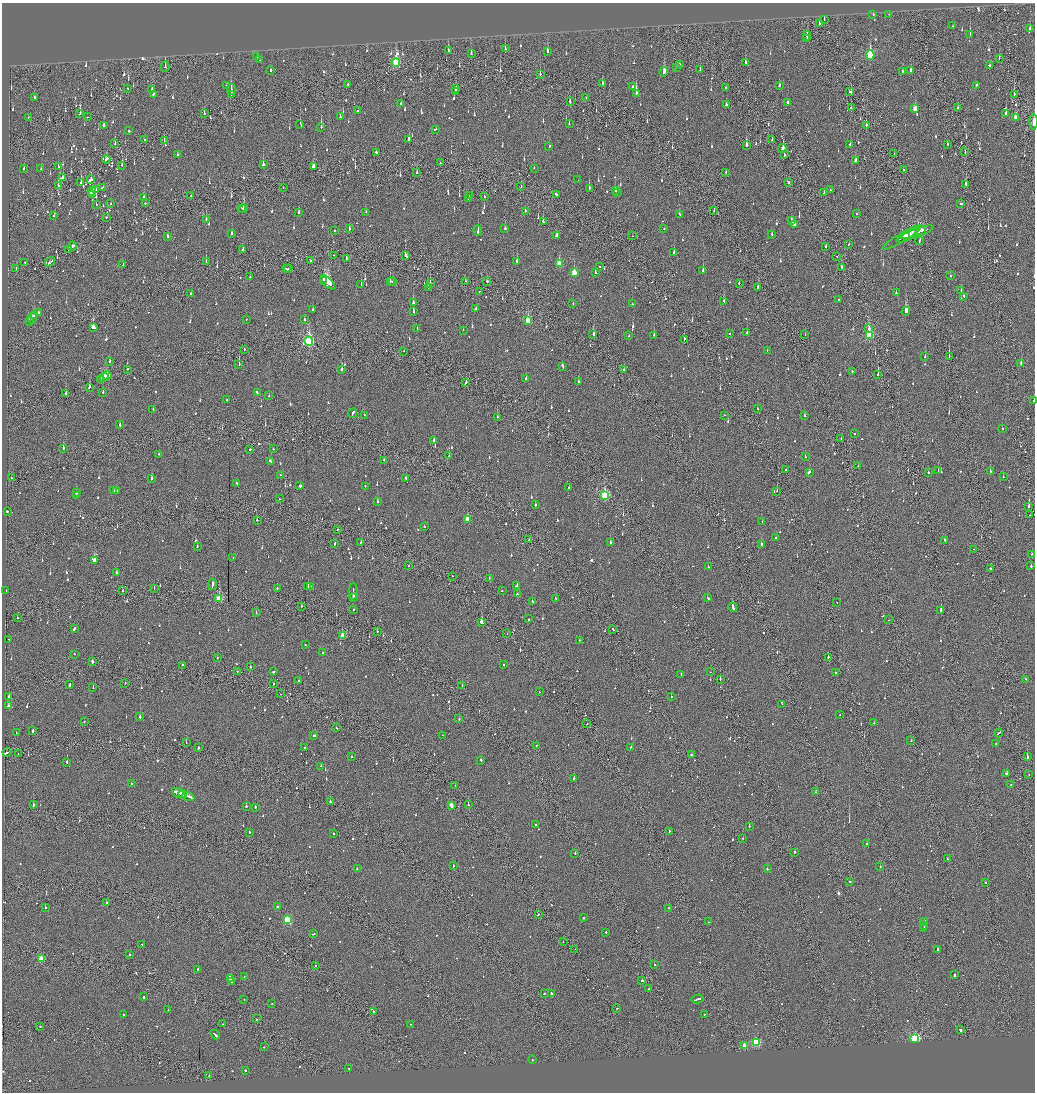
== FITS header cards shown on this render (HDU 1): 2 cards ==
NAXIS1  =                 2065
NAXIS2  =                 2180

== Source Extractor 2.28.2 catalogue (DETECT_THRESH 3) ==
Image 2065 x 2180 px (HDU 1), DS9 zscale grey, zoomed out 1/2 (1 PNG px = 2 x 2 image px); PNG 1037 x 1094 px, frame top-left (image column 1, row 2179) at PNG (2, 3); each listed source drawn as its Kron ellipse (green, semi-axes under 4 px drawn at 4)
Background -0.128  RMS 0.073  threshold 0.219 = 3 sigma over >= 5 px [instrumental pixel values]
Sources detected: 1324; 62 cannot appear on this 1/2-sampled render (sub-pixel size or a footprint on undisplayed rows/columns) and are neither listed nor drawn; of the other 1262, the 500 brightest by FLUX_AUTO listed and drawn (762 fainter detections omitted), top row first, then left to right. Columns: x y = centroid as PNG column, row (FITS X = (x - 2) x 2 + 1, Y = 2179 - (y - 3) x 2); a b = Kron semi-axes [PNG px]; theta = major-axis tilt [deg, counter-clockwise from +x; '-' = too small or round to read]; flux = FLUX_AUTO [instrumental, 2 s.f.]
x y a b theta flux
873 14 2 2 - 52
889 14 2 2 - 56
824 19 3 1 - 46
819 24 4 2 - 83
953 26 2 2 - 95
1030 29 3 2 - 45
970 35 2 2 - 210
807 36 5 2 - 160
807 39 3 2 - 140
505 49 2 2 - 87
448 51 3 2 - 88
547 51 4 2 - 120
471 54 3 2 - 82
870 55 5 3 - 770
257 57 2 2 - 64
999 58 2 2 - 68
259 60 2 1 - 59
396 62 4 3 - 1100
745 62 3 2 - 530
679 64 2 2 - 75
990 66 3 2 - 120
165 67 5 2 - 190
676 67 2 2 - 71
271 70 2 2 - 350
700 70 3 2 - 54
911 70 3 2 - 370
903 71 3 2 - 54
664 72 5 2 - 280
540 74 3 1 - 92
602 83 3 2 - 110
226 85 2 2 - 110
348 85 2 1 - 50
779 85 3 2 - 80
976 86 4 2 - 130
632 87 2 2 - 49
127 88 2 1 - 150
456 88 4 2 - 140
725 88 2 1 - 240
152 89 3 2 - 62
231 89 5 2 - 72
849 91 2 2 - 48
456 92 3 2 - 110
636 93 3 2 - 410
153 94 2 2 - 67
231 94 3 2 - 81
1014 94 3 1 - 120
34 97 2 2 - 85
586 98 2 1 - 84
570 102 3 2 - 120
788 102 2 2 - 120
401 104 2 2 - 120
726 105 3 2 - 140
851 108 2 2 - 55
958 108 3 2 - 110
915 109 3 2 - 140
357 110 3 2 - 45
204 113 4 1 - 70
80 114 3 1 - 57
1006 114 3 2 - 99
340 116 3 2 - 100
28 117 2 2 - 82
87 117 2 1 - 66
1016 117 4 3 - 150
1034 122 8 2 -89 55
300 124 2 2 - 68
569 124 3 2 - 61
866 125 4 2 - 91
104 126 3 2 - 220
321 127 2 2 - 110
435 129 2 2 - 99
129 131 2 2 - 69
772 139 3 1 - 45
145 140 2 2 - 90
164 140 3 1 - 53
409 140 4 2 - 80
115 144 3 2 - 66
947 144 2 2 - 51
746 145 3 2 - 720
850 145 3 2 - 48
549 147 2 2 - 72
782 149 4 2 - 170
376 152 2 2 - 370
965 152 2 1 - 130
178 154 2 2 - 77
894 154 2 2 - 65
784 155 3 2 - 200
106 159 4 2 - 120
856 161 3 2 - 250
440 163 2 1 - 56
263 164 3 2 - 140
122 165 3 2 - 52
313 166 3 2 - 68
58 167 2 2 - 79
24 168 3 2 - 46
534 168 2 2 - 70
41 169 2 2 - 55
903 170 2 2 - 220
417 172 3 2 - 90
726 172 2 2 - 88
62 178 3 2 - 110
91 179 2 2 - 250
578 180 2 1 - 220
789 182 3 2 - 75
81 183 3 2 - 110
966 184 3 2 - 230
58 186 3 2 - 150
521 186 2 1 - 50
102 187 4 2 - 51
283 188 2 1 - 49
589 188 3 2 - 150
96 189 3 2 - 72
830 189 2 2 - 100
92 191 4 2 - 140
615 191 2 2 - 180
618 192 2 1 - 190
824 193 3 2 - 54
92 194 3 3 - 220
556 194 2 2 - 52
469 195 2 1 - 350
191 196 2 1 - 59
484 196 2 2 - 58
144 197 2 2 - 130
468 198 2 2 - 130
145 203 2 2 - 45
96 204 2 2 - 120
111 204 2 2 - 55
961 204 2 2 - 69
241 208 2 1 - 170
244 209 4 2 - 260
714 210 2 2 - 45
525 211 2 2 - 67
299 212 3 2 - 61
366 212 2 2 - 49
679 214 3 2 - 95
856 214 2 2 - 96
54 216 2 2 - 67
106 217 2 2 - 50
206 219 3 2 - 61
792 221 4 2 - 130
543 222 4 2 - 170
795 225 3 2 - 84
505 228 2 2 - 78
349 229 2 2 - 110
664 229 2 2 - 70
334 230 2 2 - 73
478 231 5 2 - 210
921 231 4 2 - 140
917 232 17 2 19 390
232 234 3 2 - 88
772 234 2 2 - 62
912 234 3 1 - 120
908 235 12 2 30 190
167 236 2 2 - 180
556 236 3 2 - 100
633 236 2 1 - 60
902 237 23 3 31 290
919 241 4 1 - 170
849 244 2 1 - 57
72 246 5 2 - 190
826 246 2 2 - 53
69 249 3 1 - 240
243 250 3 2 - 67
674 252 3 2 - 110
333 255 2 2 - 51
405 256 3 2 - 270
837 256 2 1 - 55
346 258 2 1 - 200
206 261 2 2 - 51
311 261 2 2 - 60
517 261 3 2 - 450
25 262 2 1 - 77
50 262 5 1 - 220
559 264 4 3 - 380
123 265 2 2 - 52
600 266 2 2 - 51
841 267 3 2 - 74
16 268 2 2 - 52
286 269 2 1 - 95
288 269 3 2 - 140
703 270 2 2 - 130
595 272 3 2 - 100
574 273 4 3 - 290
950 276 2 2 - 78
250 277 2 1 - 46
324 280 2 1 - 270
390 281 2 2 - 68
465 281 2 1 - 89
487 281 3 2 - 78
393 282 2 2 - 50
328 283 9 4 -44 1000
739 283 2 2 - 51
430 284 3 2 - 97
361 285 2 2 - 86
428 287 2 2 - 51
758 288 3 2 - 130
479 291 2 2 - 48
961 291 3 2 - 100
191 293 2 2 - 59
896 293 2 2 - 45
963 296 2 2 - 63
838 299 2 2 - 54
724 301 3 2 - 59
413 303 2 2 - 160
573 303 2 2 - 53
632 304 3 2 - 82
476 308 2 2 - 91
313 310 2 2 - 53
906 311 4 3 - 480
413 312 3 2 - 190
38 313 3 2 - 340
34 316 3 2 - 88
32 318 5 2 - 120
246 319 2 2 - 48
304 320 3 2 - 60
528 321 4 3 - 330
29 322 2 1 - 51
93 327 3 2 - 230
417 328 2 2 - 60
869 328 2 2 - 190
463 330 2 2 - 65
747 333 2 2 - 110
593 334 3 2 - 430
729 334 2 2 - 64
805 334 2 1 - 65
654 335 3 2 - 45
869 335 3 3 - 830
629 336 2 2 - 48
684 339 2 2 - 71
309 341 4 3 - 1600
244 349 2 2 - 110
404 351 2 1 - 60
767 351 2 1 - 87
925 357 2 2 - 88
949 357 3 1 - 140
110 361 3 2 - 56
239 364 2 2 - 79
1021 364 2 1 - 110
563 366 3 2 - 140
128 369 2 2 - 83
342 370 3 2 - 150
624 370 2 2 - 360
852 371 2 2 - 72
878 375 3 2 - 220
107 376 4 2 - 130
104 377 5 3 - 160
101 379 3 2 - 91
526 379 3 2 - 270
579 381 2 2 - 65
465 383 3 2 - 91
89 387 3 2 - 69
103 392 2 2 - 90
66 393 2 2 - 92
258 393 2 2 - 480
269 396 2 2 - 55
227 400 2 2 - 56
1034 400 3 1 - 58
153 409 2 2 - 56
757 409 2 1 - 96
353 413 5 2 - 190
364 415 2 2 - 64
724 415 2 2 - 110
804 415 3 2 - 48
497 417 2 2 - 53
120 425 3 2 - 64
1002 429 2 2 - 65
855 434 2 2 - 91
841 438 2 1 - 82
434 440 2 2 - 380
63 448 3 2 - 81
250 449 3 2 - 67
273 449 2 2 - 71
159 454 2 2 - 53
449 455 2 1 - 97
805 457 2 2 - 52
384 460 2 1 - 48
271 461 4 2 - 230
858 466 2 1 - 64
786 470 2 1 - 77
938 471 2 2 - 100
990 471 2 2 - 140
809 472 3 2 - 110
928 472 2 2 - 52
281 475 3 2 - 51
1003 477 2 2 - 47
11 478 2 1 - 47
151 479 2 2 - 83
406 479 3 2 - 100
236 483 2 2 - 97
300 486 2 2 - 800
365 486 2 2 - 62
569 487 2 2 - 77
113 491 2 2 - 130
116 491 2 2 - 170
777 491 2 2 - 47
76 493 2 2 - 58
77 495 2 2 - 67
605 495 4 3 - 1200
279 499 2 1 - 45
377 502 3 2 - 99
535 505 2 2 - 49
1029 506 4 2 - 280
7 511 2 2 - 98
1030 515 2 2 - 60
467 519 3 2 - 190
257 520 2 2 - 81
762 522 2 2 - 50
424 526 2 2 - 110
337 530 2 1 - 57
776 538 2 2 - 54
529 540 2 2 - 84
945 540 2 2 - 64
361 542 3 2 - 170
610 542 2 2 - 100
335 543 3 2 - 120
761 544 3 2 - 110
197 546 2 2 - 56
974 549 2 2 - 110
1032 554 2 2 - 62
233 557 2 1 - 56
94 561 2 2 - 470
408 566 2 2 - 52
1031 566 2 2 - 300
708 567 2 2 - 120
990 568 2 1 - 130
117 573 2 2 - 89
453 576 2 2 - 60
489 578 2 1 - 110
212 585 5 2 - 190
310 586 2 2 - 74
517 586 4 2 - 220
308 587 2 2 - 100
277 588 2 1 - 63
154 589 2 1 - 57
6 591 2 2 - 150
122 591 2 2 - 100
353 591 8 2 89 340
502 591 2 1 - 140
517 594 2 2 - 260
353 597 3 2 - 150
555 598 2 2 - 68
708 598 4 2 - 110
219 599 3 3 - 560
532 601 2 2 - 52
837 603 2 1 - 53
301 606 2 1 - 63
733 607 4 2 - 380
353 610 2 2 - 63
941 610 2 2 - 290
256 613 2 2 - 47
17 618 2 2 - 49
529 619 2 2 - 190
888 620 2 1 - 210
482 622 3 2 - 770
74 629 3 2 - 160
613 629 3 2 - 170
377 631 2 2 - 55
507 634 2 1 - 60
343 635 3 2 - 200
9 639 2 2 - 110
579 640 2 2 - 45
305 645 2 2 - 45
323 653 2 2 - 200
74 654 2 2 - 160
217 657 2 1 - 120
828 657 2 2 - 82
92 662 2 2 - 280
503 664 2 2 - 49
183 665 2 2 - 71
250 667 2 2 - 100
237 671 2 1 - 110
274 672 2 2 - 530
710 672 2 1 - 45
835 672 2 1 - 45
681 674 2 2 - 51
720 679 3 1 - 180
1026 679 2 2 - 56
299 681 2 2 - 47
125 683 2 2 - 48
70 684 3 1 - 120
274 684 2 2 - 110
462 685 2 1 - 49
93 688 2 2 - 54
539 692 2 1 - 94
280 694 2 1 - 60
671 696 2 2 - 47
9 697 2 2 - 81
782 704 2 1 - 73
8 706 2 2 - 110
839 715 2 1 - 47
140 716 2 2 - 140
459 719 2 2 - 77
84 722 2 2 - 65
874 723 2 1 - 68
587 724 2 1 - 92
336 728 2 2 - 54
32 730 4 2 - 160
16 733 2 2 - 58
998 733 4 2 - 260
442 735 2 2 - 58
314 736 3 2 - 61
911 740 2 1 - 76
186 743 2 1 - 56
996 744 2 2 - 59
536 745 2 1 - 90
631 747 2 2 - 63
198 748 2 2 - 93
305 748 2 2 - 58
7 752 4 2 - 190
18 754 2 1 - 46
691 755 2 2 - 49
351 756 2 2 - 65
1027 756 2 2 - 460
481 760 2 2 - 67
67 762 2 2 - 120
321 766 2 2 - 76
1006 774 3 2 - 97
1029 774 2 1 - 68
574 779 2 2 - 220
131 783 2 2 - 51
1011 784 2 1 - 60
455 786 2 2 - 50
815 792 2 2 - 83
178 793 7 2 -27 400
183 794 4 2 - 350
188 796 6 2 -21 380
330 802 2 2 - 180
33 805 3 2 - 130
451 805 3 2 - 120
468 805 2 2 - 90
246 806 2 2 - 150
255 807 2 2 - 98
535 825 2 2 - 120
749 826 2 2 - 77
669 831 2 2 - 83
249 832 2 2 - 120
333 833 2 2 - 63
743 838 2 1 - 63
867 843 2 2 - 100
575 853 2 1 - 70
794 853 2 1 - 220
947 859 2 2 - 61
453 866 2 2 - 56
880 867 2 2 - 170
357 869 2 2 - 81
767 869 2 2 - 110
849 881 3 2 - 81
985 882 2 1 - 100
107 902 2 2 - 58
45 907 2 2 - 85
277 907 2 1 - 130
669 908 2 1 - 69
538 914 2 2 - 79
584 918 2 2 - 100
288 920 3 3 - 900
708 922 2 1 - 45
925 922 3 2 - 180
924 925 4 2 - 200
923 929 3 2 - 240
606 932 2 2 - 65
313 934 3 2 - 58
563 942 2 1 - 55
142 944 2 2 - 52
575 949 2 1 - 49
938 949 3 2 - 120
129 954 2 2 - 61
41 959 3 3 - 410
315 965 2 2 - 55
654 965 2 2 - 84
197 969 2 2 - 84
955 975 3 2 - 370
244 976 2 1 - 66
230 978 4 2 - 580
642 980 2 2 - 210
231 981 2 2 - 400
649 989 2 1 - 46
544 994 2 2 - 66
551 994 2 2 - 260
144 997 2 2 - 120
697 999 6 2 12 290
244 1000 2 2 - 58
272 1004 2 2 - 51
617 1008 2 2 - 250
168 1010 2 2 - 60
373 1011 3 2 - 230
704 1014 2 2 - 120
123 1015 2 2 - 79
257 1019 2 2 - 71
222 1024 2 2 - 46
410 1024 2 2 - 63
40 1026 2 2 - 53
960 1030 3 2 - 530
215 1034 5 2 - 210
915 1038 3 3 - 2000
756 1042 3 3 - 1200
744 1045 3 2 - 290
264 1047 2 1 - 68
532 1060 2 2 - 63
349 1069 2 2 - 170
245 1070 2 2 - 65
209 1076 2 1 - 55
At the frame edge (FLAGS 8, measured only in part): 2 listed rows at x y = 1034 122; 1034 400
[762 fainter detections neither listed nor drawn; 62 sub-pixel or undisplayed-footprint detections neither listed nor drawn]